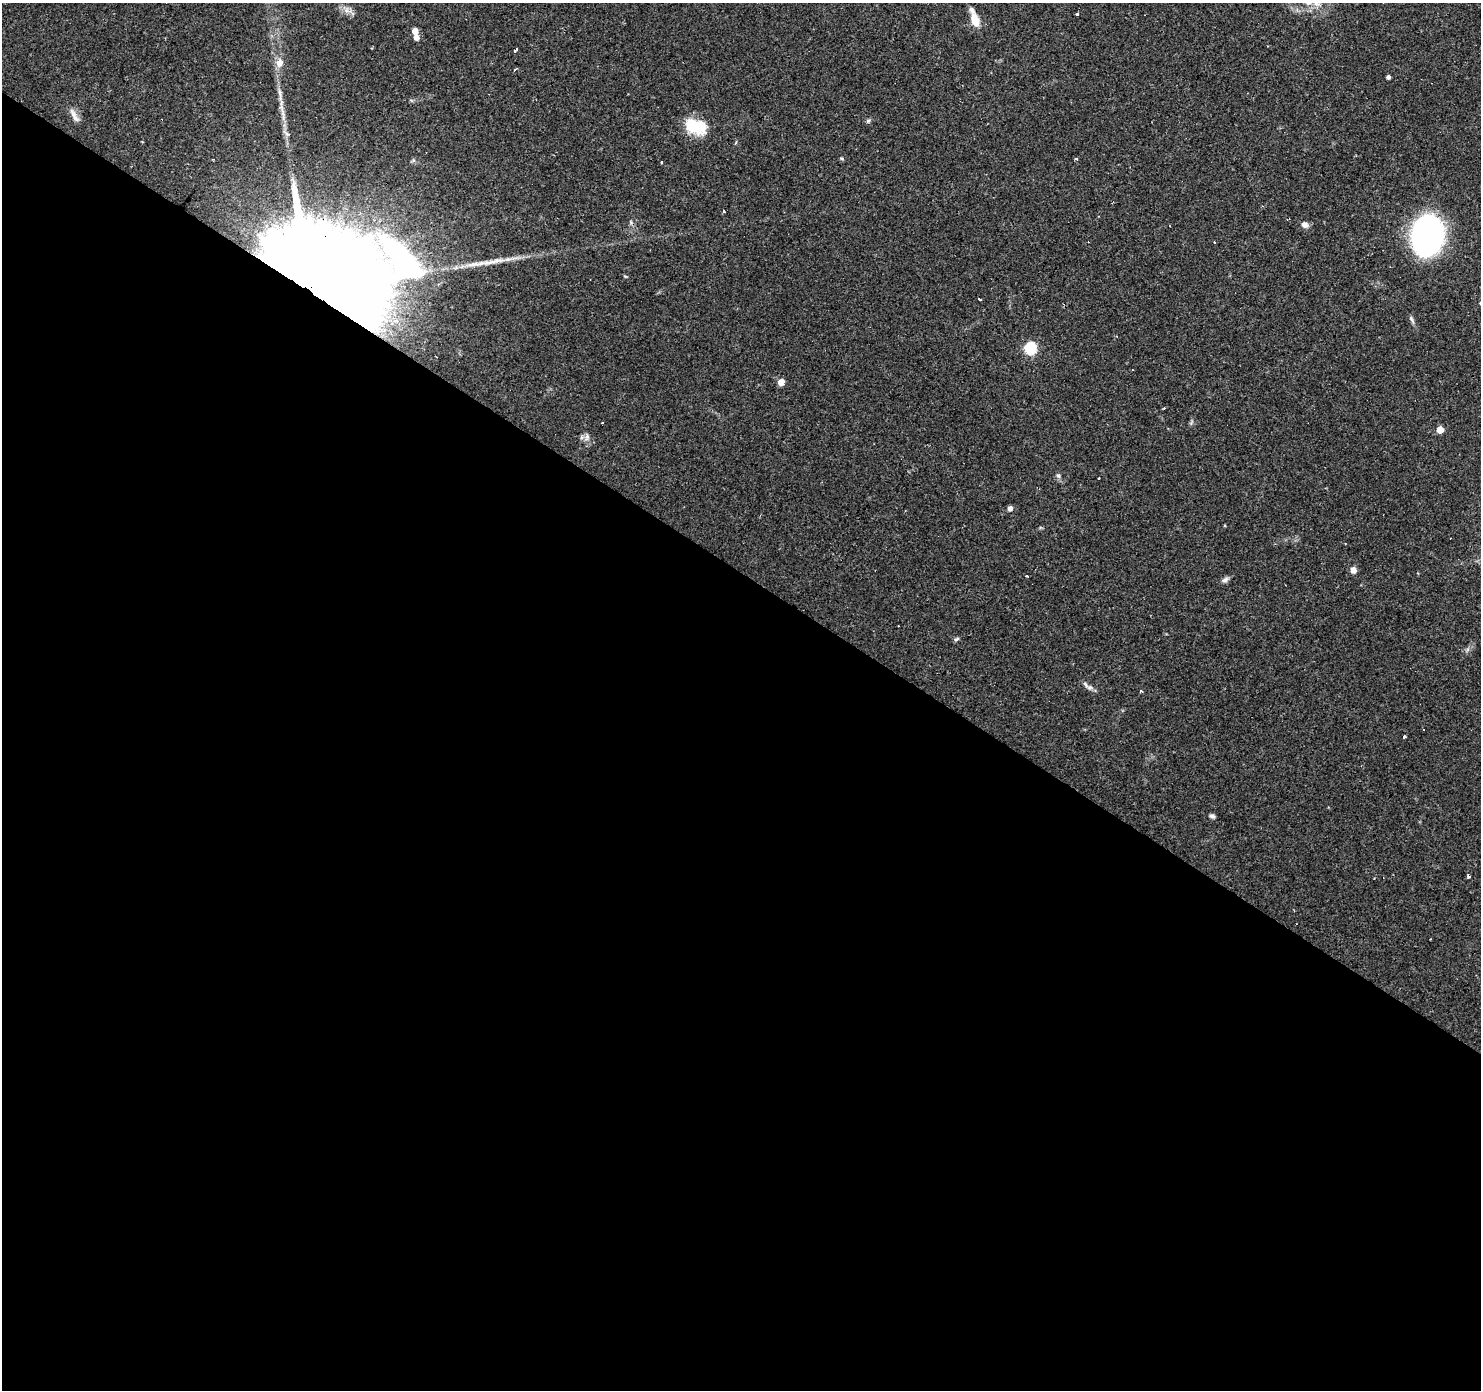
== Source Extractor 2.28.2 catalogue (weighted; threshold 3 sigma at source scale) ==
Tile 14 of 4 x 4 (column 2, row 4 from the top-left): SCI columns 1481-2959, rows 181-1568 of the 5921 x 5977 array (HDU 1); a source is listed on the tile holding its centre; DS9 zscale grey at full resolution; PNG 1483 x 1392 px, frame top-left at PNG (2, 3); no overlay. Shown black and unused: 59% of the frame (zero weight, under 2 of 3 exposures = <1% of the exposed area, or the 3 px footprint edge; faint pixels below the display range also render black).
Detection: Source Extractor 2.28.2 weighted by HDU 2 'WHT'; one run over the whole footprint, this tile lists its part. Background 0.0429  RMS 0.0034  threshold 0.0153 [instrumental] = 3 sigma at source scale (4.5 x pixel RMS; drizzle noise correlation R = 1.50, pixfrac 1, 0.0396/0.0396 arcsec/px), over >= 5 px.
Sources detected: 54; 7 cosmic-ray / hot-pixel residue — not listed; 3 inside a brighter listed object's ellipse — not listed separately; the other 44 listed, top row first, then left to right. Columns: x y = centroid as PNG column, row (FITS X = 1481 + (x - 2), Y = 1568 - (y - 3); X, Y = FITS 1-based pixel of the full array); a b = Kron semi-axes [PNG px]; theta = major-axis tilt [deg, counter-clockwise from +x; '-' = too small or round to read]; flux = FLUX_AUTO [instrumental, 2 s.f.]
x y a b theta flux
1316 3 16 11 24 4.7
346 10 9 5 60 1.2
1077 14 3 3 - 0.43
975 20 14 7 -65 6.3
415 31 5 5 - 3.5
416 37 5 5 - 2.2
515 50 5 3 - 1.7
279 63 12 10 81 2.8
515 69 4 3 - 0.45
1388 77 4 4 - 0.98
283 113 28 5 -84 3.5
75 118 12 9 -41 2.1
868 121 6 5 - 0.58
696 127 27 18 -16 11
841 158 6 3 -31 0.41
1075 159 3 3 - 2
413 160 6 5 - 0.61
662 162 3 3 - 0.89
724 211 3 3 - 0.8
1305 225 8 7 - 1.8
1427 235 33 26 80 96
1215 242 3 3 - 0.9
492 262 45 7 10 7.1
625 276 5 3 - 0.33
316 282 41 31 8 11000
979 299 4 2 - 0.81
1480 303 4 3 - 0.49
1412 319 11 5 -59 0.93
1030 348 6 6 - 38
436 357 3 2 - 0.42
781 382 5 4 - 4.7
1440 430 5 5 - 5.3
587 437 10 5 76 1.1
1058 475 7 6 - 0.83
1010 508 5 5 - 1.4
1353 570 5 5 - 3
1027 576 3 3 - 1.5
1225 579 10 6 25 1.2
956 639 7 5 20 0.66
1085 684 14 5 -49 1.3
1141 691 3 3 - 0.63
1404 736 3 3 - 0.72
1212 816 7 5 -17 0.8
1468 876 4 3 - 0.59
Overlapping masked pixels (flux is a lower limit): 1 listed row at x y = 316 282
Isophote crosses this tile's border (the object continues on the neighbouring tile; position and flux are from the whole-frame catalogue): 2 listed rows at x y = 1316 3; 1480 303